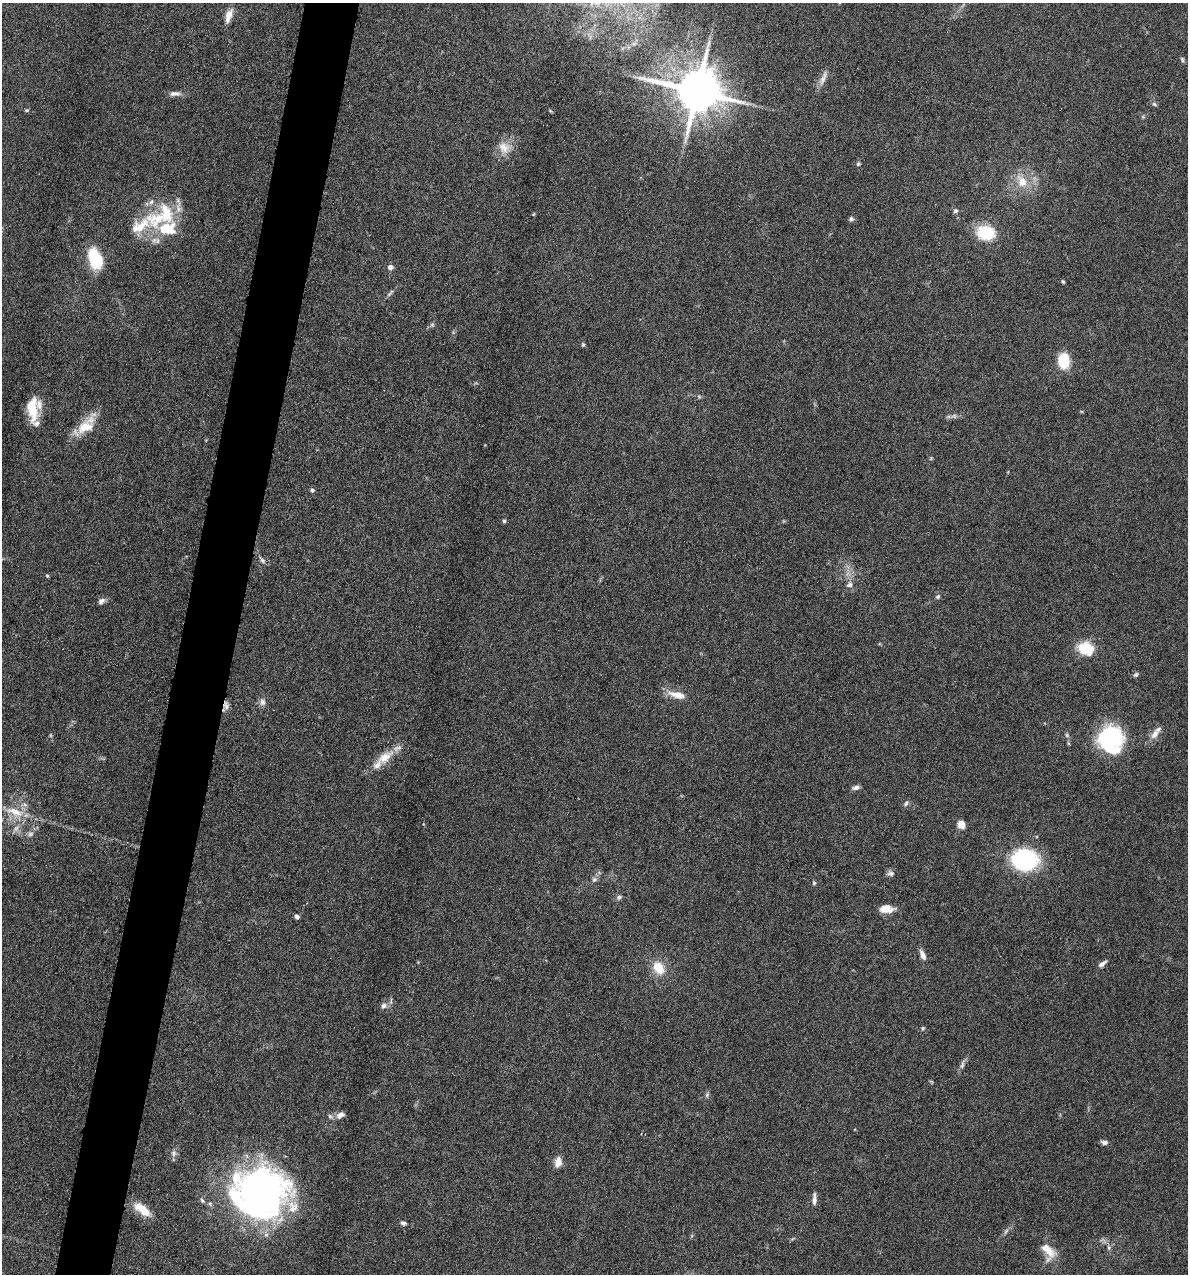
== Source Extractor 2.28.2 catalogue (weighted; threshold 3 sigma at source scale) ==
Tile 7 of 4 x 4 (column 3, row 2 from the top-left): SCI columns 2492-3677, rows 2543-3814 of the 5105 x 5085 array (HDU 1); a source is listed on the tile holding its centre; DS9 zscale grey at full resolution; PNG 1190 x 1276 px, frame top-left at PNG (2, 3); no overlay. Shown black and unused: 5% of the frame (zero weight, under 4 of 8 exposures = <1% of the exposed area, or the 3 px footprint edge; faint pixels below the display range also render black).
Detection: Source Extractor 2.28.2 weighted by HDU 2 'WHT'; one run over the whole footprint, this tile lists its part. Background 0.207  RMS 0.0064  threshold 0.0261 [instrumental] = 3 sigma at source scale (4.09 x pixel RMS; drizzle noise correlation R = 1.36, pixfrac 0.8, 0.05/0.05 arcsec/px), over >= 5 px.
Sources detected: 90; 2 too faint to see at this stretch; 2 inside a brighter object's white glare — not listed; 10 inside a brighter listed object's ellipse — not listed separately; the other 76 listed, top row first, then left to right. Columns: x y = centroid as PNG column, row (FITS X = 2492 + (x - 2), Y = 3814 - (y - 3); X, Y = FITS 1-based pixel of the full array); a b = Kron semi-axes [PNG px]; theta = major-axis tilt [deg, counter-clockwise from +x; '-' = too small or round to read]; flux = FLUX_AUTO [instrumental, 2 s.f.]
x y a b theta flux
229 15 17 7 71 5.8
1182 59 7 5 -74 1.1
823 78 23 7 67 4.3
697 91 14 12 -11 3100
175 94 15 7 2 3.3
1154 104 8 5 -36 1.1
27 110 6 4 1 0.83
1143 117 6 4 -19 0.77
504 148 19 16 -41 8.7
858 164 6 6 - 0.94
1022 181 20 14 -63 11
955 211 7 6 - 1.3
533 214 4 4 - 0.57
162 216 52 27 30 42
851 219 5 5 - 1.6
986 233 19 14 -8 23
95 258 19 11 -70 32
390 267 6 5 - 2.7
1063 282 5 3 - 0.78
389 294 9 5 32 1.3
432 325 6 6 - 1.1
583 345 6 5 - 0.94
1063 361 11 9 -89 26
699 396 6 5 - 0.94
32 409 27 11 -86 17
85 427 20 15 22 11
485 445 3 3 - 0.38
931 458 6 4 57 0.66
312 490 6 5 - 1.1
504 521 5 5 - 0.93
262 560 8 6 -46 1.8
47 576 4 4 - 0.71
849 584 10 8 45 2.9
938 596 6 5 - 1.3
101 601 9 7 42 2.5
1086 648 18 14 -12 18
1136 675 8 5 44 1.1
677 695 22 8 -14 8.2
262 702 11 8 -85 2.7
226 706 13 7 77 3
1155 734 15 9 48 4.9
51 735 6 4 90 0.68
1111 738 26 24 -12 60
1068 743 6 4 -71 0.74
384 757 29 14 39 12
856 787 9 5 15 2.3
906 803 9 5 61 1.5
25 804 7 4 -44 1.5
15 812 29 10 -17 12
961 824 5 5 - 19
16 829 11 7 60 3.1
1024 860 18 15 -3 91
890 873 10 7 -8 2
594 879 8 8 - 1.9
814 883 6 4 -76 0.88
619 897 7 6 - 1.5
886 909 16 9 0 7.1
297 917 6 5 - 1.7
923 955 13 6 -67 3.5
1102 964 11 5 35 2.4
658 968 16 12 -58 12
384 1006 9 8 - 2.7
923 1028 5 5 - 0.79
962 1065 14 5 74 2.2
707 1095 7 5 88 1.2
340 1115 13 8 30 3
1104 1142 9 5 -11 1.9
174 1153 9 8 - 2.4
558 1162 12 8 79 4.6
259 1196 61 54 9 240
814 1199 16 5 89 3
142 1209 23 10 -36 11
403 1223 7 5 -15 1.6
1006 1231 9 4 55 1.6
1109 1248 6 4 -72 1.1
1048 1250 25 13 -58 12
Overlapping masked pixels (flux is a lower limit): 1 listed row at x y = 226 706